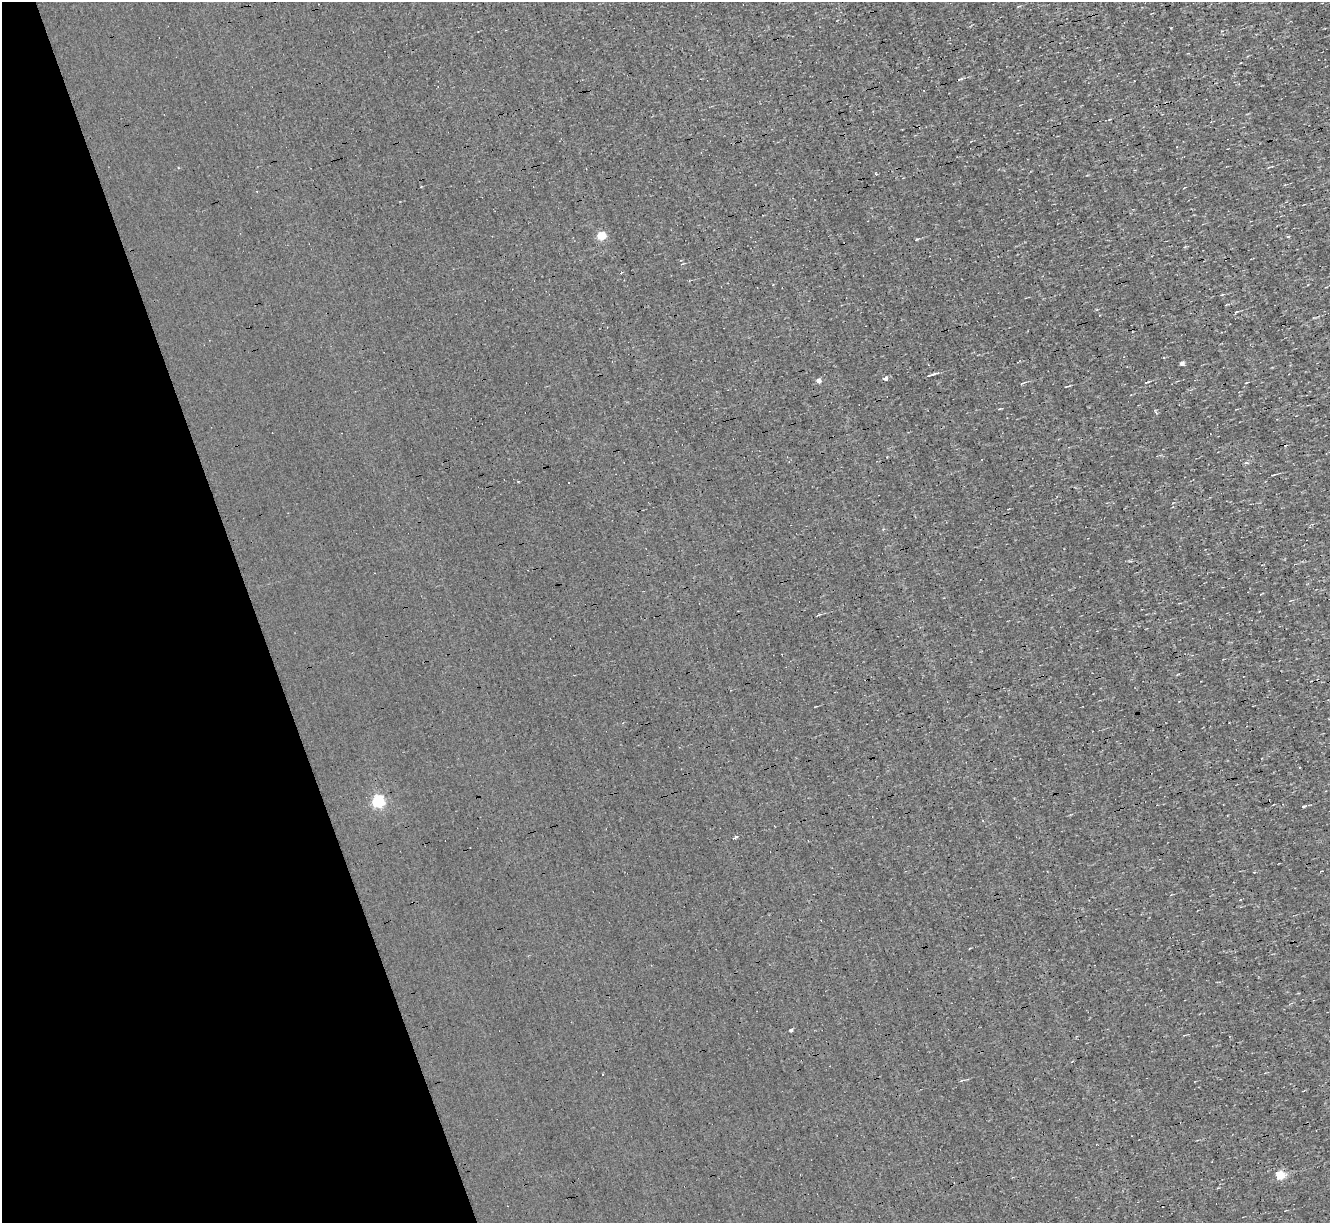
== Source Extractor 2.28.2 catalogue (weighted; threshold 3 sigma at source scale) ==
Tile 5 of 4 x 4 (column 1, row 2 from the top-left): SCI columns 1-1328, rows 2702-3922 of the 5312 x 5277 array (HDU 1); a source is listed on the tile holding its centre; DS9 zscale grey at full resolution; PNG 1332 x 1225 px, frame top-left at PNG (2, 2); no overlay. Shown black and unused: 19% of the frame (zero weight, under 3 of 4 exposures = <1% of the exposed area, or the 3 px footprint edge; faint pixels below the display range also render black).
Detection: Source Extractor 2.28.2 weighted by HDU 2 'WHT'; one run over the whole footprint, this tile lists its part. Background 3.45e-04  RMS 0.044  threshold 0.199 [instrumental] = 3 sigma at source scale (4.5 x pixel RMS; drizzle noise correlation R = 1.50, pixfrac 1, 0.05/0.05 arcsec/px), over >= 5 px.
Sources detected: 14; all 14 listed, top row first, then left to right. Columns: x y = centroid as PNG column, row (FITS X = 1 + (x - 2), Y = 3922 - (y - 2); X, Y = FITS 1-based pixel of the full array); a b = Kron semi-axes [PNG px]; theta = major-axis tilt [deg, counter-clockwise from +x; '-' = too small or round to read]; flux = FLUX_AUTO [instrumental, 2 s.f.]
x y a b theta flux
876 174 3 3 - 9.3
257 191 3 2 - 2.8
601 236 5 5 - 150
1288 236 3 3 - 5.7
1182 363 4 4 - 13
931 375 10 3 16 9.8
886 378 5 4 - 15
818 381 4 4 - 24
518 481 3 2 - 4.5
378 801 5 5 - 590
1303 807 5 3 - 4.4
735 837 3 3 - 53
791 1030 4 3 - 7.1
1280 1175 5 5 - 180